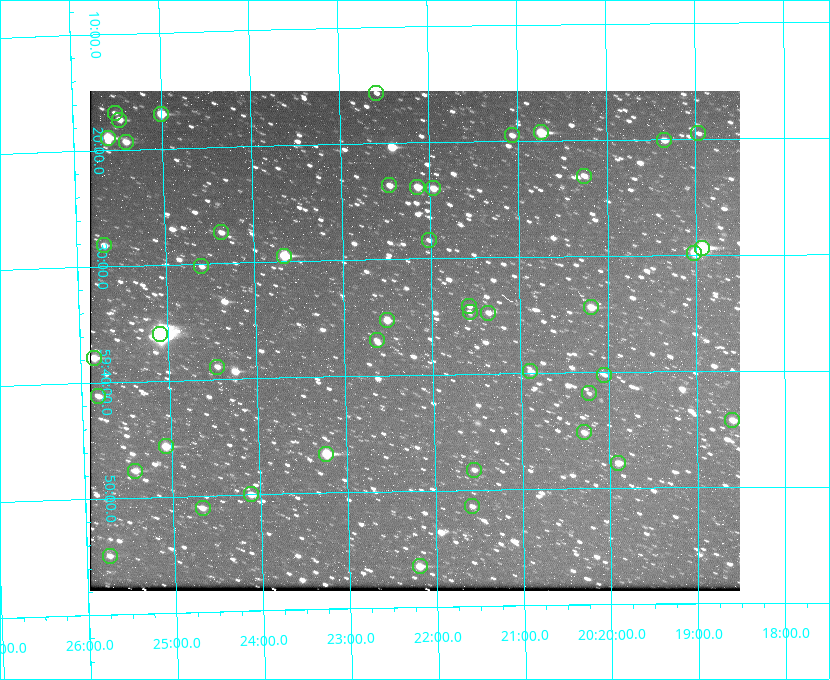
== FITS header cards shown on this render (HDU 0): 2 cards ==
NAXIS1  =                  650 / Width of table row in bytes
NAXIS2  =                  500 / Number of rows in table

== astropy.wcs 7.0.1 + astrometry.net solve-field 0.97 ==
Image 650 x 500 px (HDU 0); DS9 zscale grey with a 90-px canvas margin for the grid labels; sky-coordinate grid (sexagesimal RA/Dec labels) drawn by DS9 from the SOLVED WCS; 46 Tycho-2 reference stars matched to detected sources circled (green)
Header WCS: none
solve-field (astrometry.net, Tycho-2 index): SOLVED blind (the file carries no WCS)
Solved WCS: RA---TAN-SIP/DEC--TAN-SIP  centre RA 20:22:12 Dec +59:37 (305.55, +59.62 deg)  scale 5.17 arcsec/px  FOV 56.0' x 43.1'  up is -179 deg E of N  parity flipped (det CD > 0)
(file carries no celestial WCS; the grid is the blind solution)
Tycho-2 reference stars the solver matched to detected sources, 46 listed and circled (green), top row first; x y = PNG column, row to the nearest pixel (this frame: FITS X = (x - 90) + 1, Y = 500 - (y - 91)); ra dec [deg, ICRS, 3 dp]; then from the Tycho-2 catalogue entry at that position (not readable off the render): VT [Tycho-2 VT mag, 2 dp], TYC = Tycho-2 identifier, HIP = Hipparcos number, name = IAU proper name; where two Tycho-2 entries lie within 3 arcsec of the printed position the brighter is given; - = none
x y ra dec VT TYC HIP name
376 93 305.645 +59.261 12.19 3949-1327-1 - -
115 113 306.381 +59.280 11.91 3949-849-1 - -
161 114 306.252 +59.284 9.41 3949-1643-1 - -
119 120 306.368 +59.290 11.15 3949-1131-1 - -
541 132 305.185 +59.322 8.95 3949-1869-1 - -
698 133 304.741 +59.325 12.05 3949-499-1 - -
512 135 305.266 +59.325 11.55 3949-717-1 - -
108 138 306.403 +59.316 8.76 3949-1785-1 - -
664 140 304.838 +59.335 10.93 3949-1877-1 - -
126 142 306.353 +59.322 10.67 3949-467-1 - -
584 176 305.064 +59.384 11.29 3949-93-1 - -
389 185 305.613 +59.394 10.81 3949-1261-1 - -
417 187 305.535 +59.397 10.37 3949-1383-1 - -
433 188 305.490 +59.400 10.79 3949-1179-1 - -
221 232 306.091 +59.456 11.36 3949-919-1 - -
429 240 305.505 +59.474 11.77 3949-1259-1 - -
104 245 306.423 +59.470 10.87 3949-1331-1 - -
702 248 304.733 +59.490 8.93 3949-1451-1 - -
694 253 304.755 +59.496 9.37 3949-615-1 - -
284 256 305.915 +59.492 9.25 3949-1149-1 - -
201 266 306.149 +59.504 12.27 3949-401-1 - -
469 306 305.394 +59.570 11.70 3949-405-1 - -
591 307 305.049 +59.573 10.18 3949-1099-1 - -
470 312 305.393 +59.578 11.77 3949-137-1 - -
488 313 305.340 +59.579 10.98 3949-39-1 - -
387 320 305.628 +59.588 10.19 3949-1517-1 - -
160 334 306.271 +59.600 6.45 3949-2016-1 100714 -
377 340 305.659 +59.616 11.86 3949-1415-1 - -
94 358 306.462 +59.631 10.07 3949-521-1 - -
217 367 306.113 +59.648 11.13 3949-1837-1 - -
530 371 305.223 +59.664 11.52 3949-1631-1 - -
604 375 305.013 +59.671 12.48 3949-1826-1 - -
589 393 305.057 +59.697 12.28 3949-191-1 - -
98 396 306.454 +59.685 11.15 3949-15-1 - -
732 420 304.649 +59.737 10.61 3949-735-1 - -
584 432 305.073 +59.753 11.06 3949-89-1 - -
166 446 306.265 +59.761 9.71 3949-555-1 - -
326 454 305.808 +59.778 8.73 3949-715-1 100545 -
618 463 304.976 +59.797 11.33 3949-1031-1 - -
474 470 305.387 +59.804 11.49 3949-285-1 - -
135 471 306.354 +59.795 10.50 3949-971-1 - -
251 494 306.026 +59.833 10.93 3949-785-1 - -
472 506 305.395 +59.857 11.71 3949-313-1 - -
203 508 306.165 +59.851 11.26 3949-49-1 - -
110 556 306.434 +59.916 11.17 3949-1155-1 - -
420 566 305.548 +59.941 10.72 3949-815-1 - -